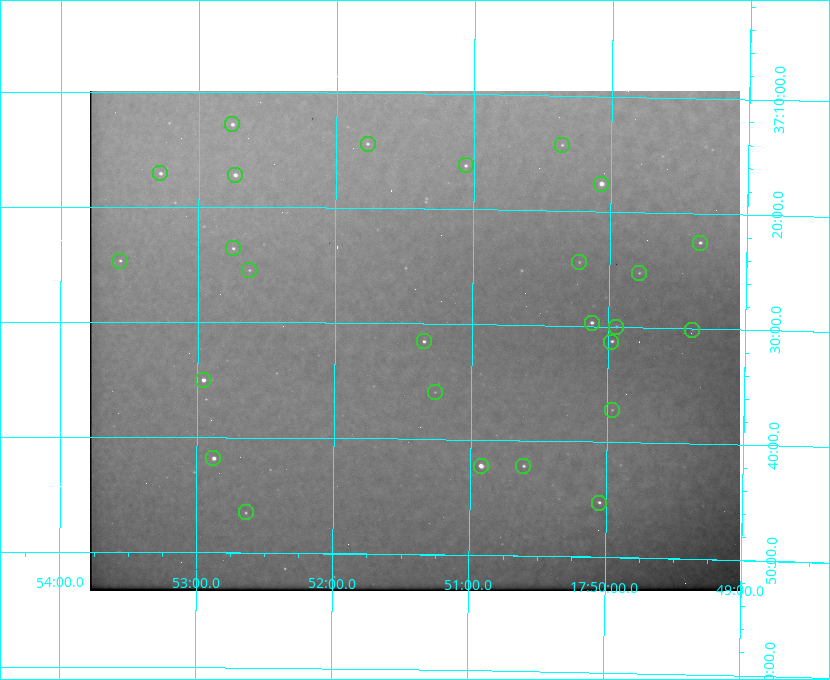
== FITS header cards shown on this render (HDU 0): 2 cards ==
NAXIS1  =                  650 / Width of table row in bytes
NAXIS2  =                  500 / Number of rows in table

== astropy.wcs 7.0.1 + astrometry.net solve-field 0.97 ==
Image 650 x 500 px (HDU 0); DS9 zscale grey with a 90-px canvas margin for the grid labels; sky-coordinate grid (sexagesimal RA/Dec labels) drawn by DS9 from the SOLVED WCS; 26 Tycho-2 reference stars matched to detected sources circled (green)
Header WCS: none
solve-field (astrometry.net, Tycho-2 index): SOLVED blind (the file carries no WCS)
Solved WCS: RA---TAN-SIP/DEC--TAN-SIP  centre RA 17:51:25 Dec +37:31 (267.85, +37.52 deg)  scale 5.21 arcsec/px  FOV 56.5' x 43.4'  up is +179 deg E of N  parity flipped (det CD > 0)
(file carries no celestial WCS; the grid is the blind solution)
Tycho-2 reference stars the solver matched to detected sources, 26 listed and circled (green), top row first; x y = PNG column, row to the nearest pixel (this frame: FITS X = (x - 90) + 1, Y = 500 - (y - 94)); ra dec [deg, ICRS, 3 dp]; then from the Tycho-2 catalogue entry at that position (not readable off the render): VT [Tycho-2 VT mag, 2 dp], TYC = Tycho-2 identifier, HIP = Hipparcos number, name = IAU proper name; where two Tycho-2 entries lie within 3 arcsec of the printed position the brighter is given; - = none
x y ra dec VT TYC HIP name
232 127 268.189 +37.213 9.71 2620-542-1 - -
368 147 267.943 +37.240 10.39 2620-505-1 - -
562 148 267.589 +37.238 11.09 2619-212-1 - -
466 168 267.764 +37.270 10.17 2620-784-1 - -
160 176 268.319 +37.285 9.88 2620-536-1 - -
235 178 268.183 +37.286 8.98 2620-786-1 87506 -
601 187 267.517 +37.293 8.96 2619-379-1 - -
700 246 267.335 +37.377 10.60 2619-634-1 - -
233 251 268.186 +37.393 10.44 2620-175-1 - -
120 264 268.392 +37.412 10.60 2620-800-1 - -
579 265 267.555 +37.408 11.50 2619-358-1 - -
249 273 268.156 +37.424 11.25 2620-712-1 - -
639 276 267.445 +37.422 11.17 2619-451-1 - -
592 326 267.531 +37.495 10.07 2619-274-1 - -
616 330 267.485 +37.500 11.33 2619-40-1 - -
692 333 267.347 +37.503 12.15 3088-638-1 - -
424 344 267.836 +37.525 9.96 3089-889-1 - -
611 345 267.494 +37.522 10.35 3088-270-1 - -
203 383 268.239 +37.584 8.64 3089-755-1 - -
435 395 267.815 +37.598 11.54 3089-1081-1 - -
612 413 267.491 +37.621 11.40 3088-1284-1 - -
213 461 268.219 +37.697 8.93 3089-671-1 - -
481 469 267.730 +37.705 8.13 3089-1203-1 87349 -
523 469 267.652 +37.703 11.04 3089-693-1 - -
599 506 267.512 +37.755 10.10 3089-2332-1 - -
246 515 268.159 +37.775 11.22 3089-2245-1 - -